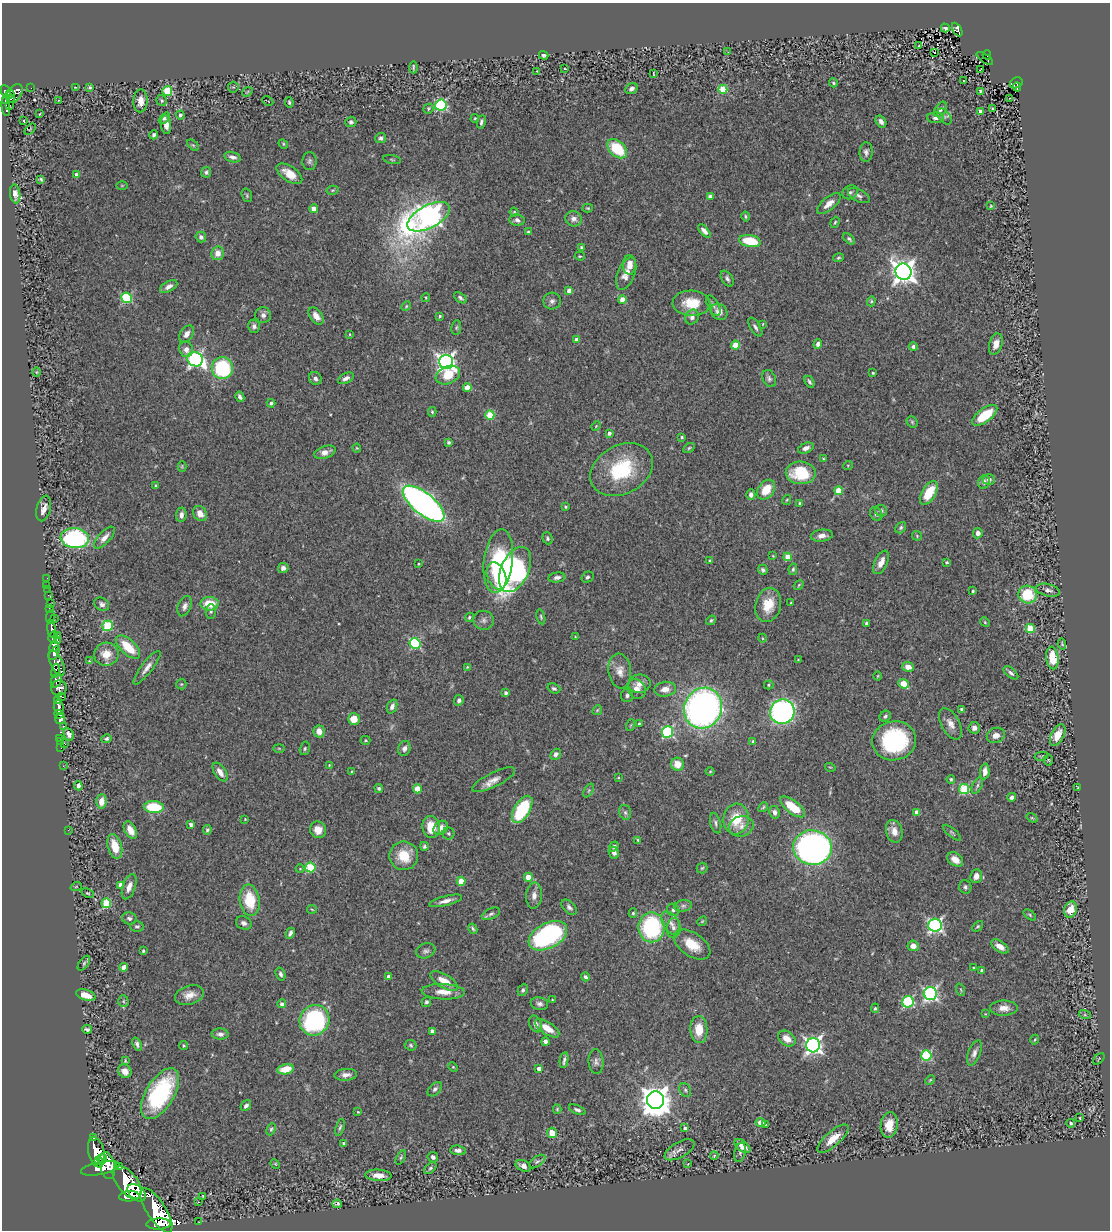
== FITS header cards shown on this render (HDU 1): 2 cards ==
NAXIS1  =                 1108
NAXIS2  =                 1228

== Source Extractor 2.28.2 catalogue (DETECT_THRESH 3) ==
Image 1108 x 1228 px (HDU 1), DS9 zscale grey, 1 PNG px = 1 image px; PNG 1112 x 1232 px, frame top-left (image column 1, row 1228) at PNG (2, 3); each listed source drawn as its Kron ellipse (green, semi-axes under 4 px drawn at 4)
Background 1.03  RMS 0.044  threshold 0.132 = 3 sigma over >= 5 px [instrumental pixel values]
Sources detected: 481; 2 with non-positive FLUX_AUTO (blend fragments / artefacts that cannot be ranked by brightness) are neither listed nor drawn; the other 479 listed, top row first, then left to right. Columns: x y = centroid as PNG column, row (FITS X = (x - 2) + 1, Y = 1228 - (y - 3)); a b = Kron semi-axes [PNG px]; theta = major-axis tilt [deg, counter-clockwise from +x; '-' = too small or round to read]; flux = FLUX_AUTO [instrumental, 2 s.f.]
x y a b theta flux
945 28 4 3 - 6.4
957 29 7 4 -61 59
919 46 3 2 - 2.2
728 52 3 2 - 3.9
934 53 3 3 - 62
544 55 5 3 - 6.8
987 55 4 3 - 94
985 58 9 3 -35 25
413 67 6 2 89 4.1
565 69 4 2 - 2.8
980 70 3 2 - 4.3
537 71 3 3 - 3.3
653 73 4 2 - 2.1
963 81 3 3 - 47
833 83 4 3 - 3.4
1016 83 7 5 28 64
75 87 4 2 - 2.2
90 87 3 3 - 4.4
233 87 5 5 - 4.1
1017 87 4 4 - 38
31 88 2 2 - 7.4
632 89 6 5 - 12
723 89 4 4 - 110
6 91 6 4 -62 480
167 91 5 5 - 130
980 91 4 3 - 5.8
247 92 5 2 - 2.9
10 94 4 3 - 190
15 94 10 6 54 540
11 98 4 3 - 71
1009 98 2 2 - 2.9
6 100 4 3 - 230
59 100 3 3 - 5.4
162 100 6 5 - 4.4
140 101 11 7 87 25
268 101 6 2 -29 1.9
289 102 5 3 - 4
10 105 2 2 - 11
441 105 5 5 - 360
6 106 10 3 -83 210
993 108 3 3 - 31
428 109 5 4 - 5.3
940 109 8 5 53 10
981 111 4 3 - 16
40 114 3 2 - 3.1
180 115 4 4 - 7.2
945 117 9 5 -50 8.8
164 118 6 4 47 6.4
936 118 8 5 -1 10
475 119 4 3 - 3.5
24 121 3 3 - 3.9
881 121 6 5 - 11
351 122 5 5 - 7.9
481 122 7 3 80 7.1
166 125 9 5 -83 24
30 129 7 2 45 2.4
154 135 4 3 - 7.7
381 138 6 5 - 8.6
283 144 5 4 - 3.5
193 145 7 4 -44 4.1
617 149 11 7 -43 130
866 152 10 6 85 10
233 157 8 5 -14 12
392 159 9 3 -11 3.9
309 161 9 7 86 8.7
206 172 5 5 - 7.3
289 174 14 7 -35 40
76 175 4 4 - 13
41 179 4 3 - 4.1
122 185 6 4 0 2.9
333 190 6 4 12 4.2
850 192 8 6 32 7.7
15 194 9 5 -82 12
247 195 7 5 -71 4.7
859 196 12 6 -26 11
710 197 4 4 - 16
829 204 14 6 39 25
991 206 3 3 - 2.7
588 208 5 4 - 3.5
314 209 4 4 - 32
514 212 4 4 - 3.4
746 216 5 4 - 4.3
429 217 23 11 28 2300
574 219 8 7 - 15
517 220 7 5 -9 11
835 222 6 4 70 4.8
704 231 8 4 -47 14
528 232 4 4 - 6.2
201 237 5 5 - 11
849 239 7 4 -43 5.2
750 241 11 6 -10 100
581 248 4 4 - 6.5
218 253 7 6 - 27
580 256 5 3 - 3
838 258 5 4 - 4.3
629 265 10 6 88 24
903 272 8 8 - 2600
626 274 17 8 68 30
727 279 9 5 -58 9
169 286 9 5 30 14
569 291 4 4 - 24
127 298 5 5 - 240
426 298 4 4 - 3.1
460 298 7 4 -37 6.7
622 300 4 4 - 43
552 301 8 8 - 11
871 301 5 4 - 4
691 303 19 13 -3 69
713 305 11 5 -61 9.5
406 306 5 4 - 3.7
719 312 9 7 -43 23
263 315 8 8 - 12
316 316 10 6 -55 24
440 316 3 3 - 4.4
692 317 8 6 58 12
763 324 3 2 - 2.2
254 326 6 5 - 9
755 327 10 5 -58 9.1
456 328 7 4 83 5
186 334 9 6 54 20
350 334 3 2 - 2.8
577 340 4 4 - 19
818 344 5 3 - 12
996 344 11 6 73 27
735 345 4 4 - 62
913 347 4 4 - 8.8
186 349 8 7 - 19
195 359 8 7 - 750
446 362 7 7 - 1300
222 368 11 10 - 270
36 372 5 3 - 2.6
873 373 3 3 - 3.9
448 375 12 9 23 85
315 378 7 6 - 9.7
346 378 8 5 27 11
769 378 9 6 -63 9.1
809 382 6 3 -59 6
467 388 4 4 - 40
240 397 5 4 - 9.4
271 403 4 4 - 8
432 412 5 4 - 3.9
490 415 5 4 - 120
985 415 15 6 37 100
912 422 6 5 - 4.3
596 426 5 3 - 2.5
609 433 4 3 - 9
682 437 3 3 - 3.6
449 442 4 4 - 6.1
357 448 4 4 - 2.6
689 448 6 4 31 4.3
806 448 8 5 21 14
325 452 11 6 19 21
823 459 3 3 - 3.2
848 465 5 3 - 2.4
182 466 5 4 - 3.5
622 470 33 24 28 200
801 473 15 11 -2 120
989 479 6 5 - 10
984 482 7 6 - 12
155 486 4 3 - 3.9
766 490 11 8 53 55
839 491 4 4 - 77
929 493 13 7 59 85
751 495 5 4 - 11
787 500 5 4 - 3.2
424 504 25 10 -39 1500
800 504 3 3 - 7
565 507 3 3 - 3.2
44 508 13 7 75 22
881 511 6 5 - 7.1
200 514 8 6 -56 24
876 514 7 5 -57 9.7
181 515 7 5 86 14
901 528 6 4 52 5.5
978 533 5 4 - 14
822 536 11 6 6 19
917 536 5 5 - 3.5
75 538 14 10 -6 460
104 538 14 6 47 21
547 538 6 5 - 5.7
773 556 3 2 - 2.2
788 557 4 4 - 52
498 561 32 14 83 270
710 561 3 3 - 5.5
881 562 13 6 64 24
947 562 3 3 - 5.8
419 564 3 2 - 2.8
283 568 5 5 - 12
515 569 24 14 65 810
793 569 6 4 79 4.7
763 570 5 5 - 6.5
496 576 14 9 -69 68
557 577 8 5 8 10
587 577 6 5 - 6.8
47 578 2 2 - 7.3
47 585 2 2 - 7.4
799 585 5 3 - 2.8
48 590 2 2 - 8.3
1048 590 12 6 -13 11
973 591 3 3 - 4.5
1028 594 9 9 - 120
48 595 2 2 - 13
791 603 3 3 - 3.4
51 604 3 2 - 19
102 604 8 6 -34 11
209 604 9 6 -1 70
768 605 17 12 75 67
185 606 10 6 69 12
50 609 3 3 - 240
211 611 7 5 86 6.5
50 617 7 3 85 98
469 617 5 4 - 3.9
541 617 7 4 -77 4.4
54 618 3 2 - 44
484 620 10 9 - 12
711 620 5 4 - 5
985 622 5 4 - 3.3
867 623 4 3 - 8.9
107 626 5 5 - 210
52 629 8 3 -83 1600
1030 629 4 4 - 110
58 635 2 2 - 6.8
53 637 6 3 63 760
575 637 4 3 - 2.4
762 638 4 3 - 2.3
58 641 4 3 - 170
415 643 5 5 - 310
1062 644 5 4 - 3.2
54 646 6 4 65 990
128 647 15 7 -43 86
54 653 7 4 61 1500
106 654 12 11 - 48
1052 658 11 6 -83 77
798 660 4 3 - 2.5
89 661 3 2 - 2.3
57 663 13 6 -64 1500
467 667 4 3 - 3.1
908 667 6 4 -16 24
147 668 21 5 52 20
55 671 7 4 81 560
620 671 17 11 -83 28
1011 673 9 4 -38 8.6
878 676 4 3 - 2.3
56 681 7 5 64 760
181 684 5 5 - 3.8
639 684 11 9 8 21
904 684 5 4 - 87
769 685 4 4 - 3.6
59 688 8 7 - 670
554 688 6 5 - 6.6
637 689 10 8 -59 22
665 689 11 7 9 24
506 693 3 3 - 8.3
627 695 7 6 - 7.9
61 696 3 3 - 85
58 700 4 3 - 350
459 700 5 4 - 9.5
392 706 7 5 67 11
59 707 7 5 -85 1100
703 708 21 18 64 1400
597 710 5 4 - 3.8
961 710 3 3 - 6.5
782 712 12 12 - 830
59 714 4 2 - 84
885 716 6 5 - 6.6
60 719 5 5 - 540
354 719 6 6 - 42
639 723 3 2 - 4.1
950 724 17 9 -62 25
631 725 6 3 70 2.9
63 726 4 3 - 13
974 728 6 6 - 15
319 731 6 5 - 26
667 732 6 5 - 370
69 734 6 5 - 12
996 735 9 7 23 17
1058 735 11 6 63 37
60 738 2 2 - 12
106 739 5 4 - 5.2
365 740 5 4 - 3.3
894 741 22 19 12 330
61 742 3 2 - 23
753 742 3 3 - 8.1
65 744 3 2 - 89
61 748 2 2 - 19
279 748 6 4 -2 3.5
305 748 7 5 75 5.4
404 748 7 6 - 13
556 754 6 5 - 9.2
1041 756 7 3 12 3.6
1048 760 5 5 - 3
677 764 6 6 - 38
329 765 3 2 - 2.5
63 766 2 2 - 13
830 767 5 3 - 2.8
710 771 4 3 - 2.6
220 772 11 5 -57 21
352 772 3 3 - 4.8
985 772 8 4 86 17
618 778 3 2 - 2
951 779 4 4 - 4.5
494 780 23 7 26 26
977 785 9 4 64 7
78 786 4 4 - 14
1077 787 4 2 - 1.7
379 788 4 4 - 5.5
417 789 4 4 - 73
964 789 5 5 - 190
589 790 7 4 59 4.9
1012 797 4 4 - 10
101 801 7 5 86 35
154 807 10 6 -4 120
763 807 5 4 - 4.1
793 807 15 6 -38 96
522 809 15 7 59 210
625 812 8 6 -74 7.2
775 812 6 5 - 11
917 812 4 4 - 24
1032 818 6 3 -35 3.3
245 819 3 3 - 2.6
736 819 15 12 85 82
716 823 10 5 -76 7.7
191 825 4 3 - 11
741 826 12 10 21 26
431 827 11 8 -80 61
441 828 8 6 44 23
68 830 2 2 - 6.7
130 830 9 5 -63 28
207 830 5 4 - 8
318 830 8 8 - 29
894 831 11 8 -75 27
449 833 6 6 - 6.1
952 833 11 4 -40 5.2
638 840 4 3 - 3.2
115 846 13 7 -74 62
424 846 4 4 - 5.6
614 846 5 4 - 6.6
812 848 19 17 -8 1400
614 853 6 5 - 10
404 856 14 14 - 81
955 859 9 6 -37 28
310 867 5 5 - 170
702 868 5 5 - 4.2
300 869 4 4 - 2.7
976 876 7 6 - 18
528 877 4 4 - 43
461 881 4 4 - 72
121 885 4 4 - 23
76 887 6 3 20 2.5
129 887 13 6 71 22
965 887 7 6 - 6.8
88 893 6 4 -25 3.8
534 896 13 8 87 20
250 900 16 10 -82 110
446 901 17 5 14 19
106 903 5 5 - 160
683 906 9 5 9 8.5
569 907 9 5 -45 9.3
312 909 5 3 - 2.6
1071 909 8 6 72 40
673 910 6 6 - 7.9
633 913 5 4 - 4.4
491 914 10 5 25 8.4
1030 915 7 4 -37 4.5
129 918 7 6 - 8.8
702 921 5 4 - 3.3
244 923 8 6 -27 11
671 923 13 7 -56 20
935 925 6 6 - 730
137 926 6 5 - 6.3
978 926 6 4 45 4.4
652 927 15 13 -90 360
673 928 10 6 82 11
473 929 5 3 - 5.3
290 933 6 3 65 7.8
548 936 21 12 28 490
692 945 20 11 -34 66
913 946 5 5 - 21
1000 946 10 5 -32 22
143 951 3 3 - 4.4
426 951 10 7 21 9.9
84 963 8 4 54 5.5
124 967 4 4 - 25
974 968 3 3 - 6
981 970 3 3 - 5.6
281 974 7 4 -70 7.8
389 976 4 4 - 14
585 977 4 4 - 6.3
444 981 16 6 -30 41
523 990 6 4 61 6.4
961 990 6 4 -71 4.1
443 992 21 7 -3 38
930 994 7 6 - 640
86 995 10 5 -17 31
189 995 15 9 17 29
552 1000 3 2 - 2.3
123 1001 5 5 - 5.1
426 1002 5 4 - 6.7
908 1002 6 5 - 270
282 1004 4 4 - 10
539 1004 9 6 -14 10
875 1008 5 4 - 4.8
1004 1008 14 7 1 25
985 1014 4 3 - 2.2
1085 1015 6 4 -18 3
315 1020 15 14 - 410
535 1024 9 6 -66 15
547 1028 14 6 -33 42
87 1029 5 3 - 5.3
699 1030 13 8 -88 57
432 1031 4 4 - 12
220 1034 8 5 -3 12
787 1038 9 6 -38 30
1035 1040 5 3 - 3
545 1041 4 4 - 11
137 1044 7 4 -70 9
411 1045 6 5 - 5.4
813 1045 7 7 - 1100
183 1046 4 4 - 4.7
974 1053 13 6 68 14
926 1055 5 5 - 250
1099 1059 7 2 46 2.5
564 1060 8 3 79 7.8
125 1061 4 3 - 3.2
596 1062 12 7 -84 13
453 1067 5 3 - 3.2
285 1069 8 5 11 57
539 1069 4 4 - 14
125 1071 7 6 - 21
346 1075 11 5 5 17
930 1080 5 4 - 3.8
435 1089 9 5 45 9.5
685 1090 7 5 -61 5.6
160 1094 28 14 58 340
655 1100 9 8 - 5300
246 1106 6 4 51 10
557 1109 4 4 - 3.3
577 1110 9 4 -23 7.9
358 1112 3 3 - 2.5
1080 1118 3 2 - 2.6
761 1122 5 4 - 19
1071 1123 4 4 - 5.5
766 1124 3 2 - 3.6
889 1125 13 8 82 49
340 1127 9 4 72 5.9
685 1128 4 4 - 12
271 1129 6 4 68 4.9
552 1133 5 4 - 42
93 1138 3 3 - 96
833 1139 19 7 41 43
344 1143 4 4 - 6.6
743 1146 9 5 -37 27
458 1150 8 4 -6 11
679 1150 16 7 29 19
96 1152 15 8 -77 4200
740 1152 10 5 77 8.2
714 1156 4 3 - 3.6
401 1157 8 4 63 5.2
433 1157 5 5 - 9.4
102 1159 5 4 - 1100
98 1161 2 2 - 400
537 1162 9 5 35 7.4
275 1164 5 4 - 3
688 1164 3 2 - 2.3
107 1165 14 7 -76 2200
119 1166 3 2 - 8.7
523 1166 8 5 -24 18
100 1168 20 6 11 3500
430 1168 7 4 46 5.2
379 1175 13 6 -4 28
127 1182 19 10 -51 5300
137 1193 10 7 -42 2500
129 1196 10 5 5 2400
203 1196 3 2 - 2.8
198 1202 2 2 - 1.7
337 1204 5 4 - 7
156 1210 26 9 -57 6600
199 1222 2 2 - 15
159 1224 12 5 3 2900
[2 non-positive-flux detections neither listed nor drawn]